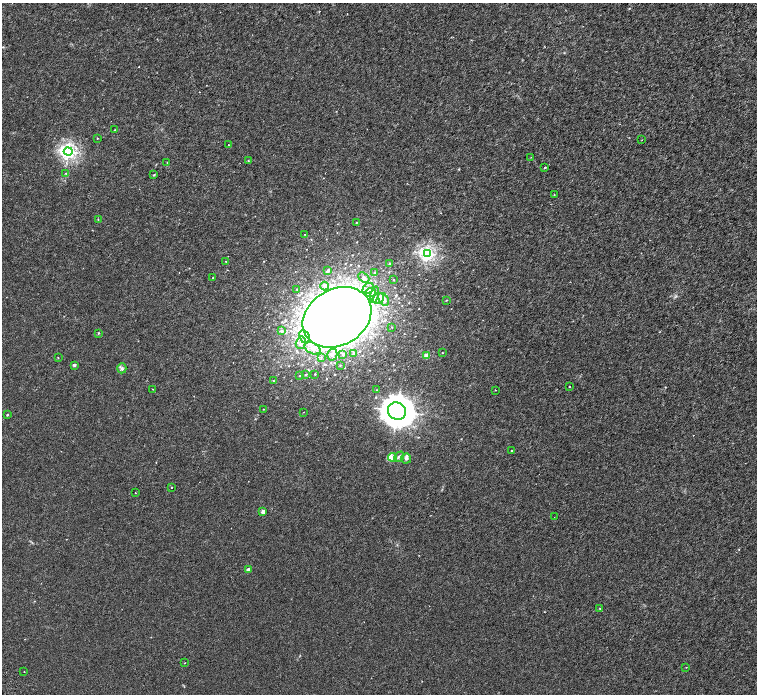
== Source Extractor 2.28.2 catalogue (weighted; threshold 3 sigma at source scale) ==
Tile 10 of 4 x 4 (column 2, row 3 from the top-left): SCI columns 1605-3114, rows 1677-3059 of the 6231 x 6180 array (HDU 1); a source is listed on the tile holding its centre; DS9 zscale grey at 2 x 2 block average (1 PNG px = mean of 2 x 2 image px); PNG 759 x 696 px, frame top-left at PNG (2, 3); each listed source drawn as its Kron ellipse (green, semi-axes under 4 px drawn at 4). Shown black and unused: <1% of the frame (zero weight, under 3 of 6 exposures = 6% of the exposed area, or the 3 px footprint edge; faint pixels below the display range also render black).
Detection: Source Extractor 2.28.2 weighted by HDU 2 'WHT'; one run over the whole footprint, this tile lists its part. Background 1.39e-04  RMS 9.1e-04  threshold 0.00374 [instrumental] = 3 sigma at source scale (4.09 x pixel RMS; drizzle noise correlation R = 1.36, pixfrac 0.8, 0.0396/0.0396 arcsec/px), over >= 5 px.
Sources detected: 79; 6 inside a brighter listed object's ellipse — not listed separately; the other 73 listed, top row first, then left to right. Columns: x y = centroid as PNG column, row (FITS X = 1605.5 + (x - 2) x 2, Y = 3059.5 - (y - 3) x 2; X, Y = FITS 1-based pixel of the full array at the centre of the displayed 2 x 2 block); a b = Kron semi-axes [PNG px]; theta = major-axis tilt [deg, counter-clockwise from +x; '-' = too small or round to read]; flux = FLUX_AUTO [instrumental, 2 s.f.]
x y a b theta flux
115 130 2 2 - 0.083
97 138 2 2 - 0.092
642 140 2 2 - 0.064
228 145 2 2 - 0.063
68 152 4 4 - 43
531 157 2 2 - 0.08
248 161 3 2 - 0.11
167 163 2 2 - 0.076
545 167 2 2 - 0.19
66 173 3 2 - 0.13
154 175 3 3 - 0.12
554 195 2 2 - 0.096
98 219 3 2 - 0.084
356 222 2 2 - 0.088
305 234 2 2 - 0.075
427 254 4 3 - 35
226 261 2 2 - 0.14
390 264 3 3 - 0.37
328 270 3 2 - 0.34
374 273 3 3 - 0.2
213 278 2 2 - 0.24
364 278 6 4 -40 0.57
393 280 3 2 - 0.11
325 286 4 4 - 0.4
368 288 6 4 42 0.78
297 289 2 2 - 0.11
371 292 5 4 - 0.71
375 294 8 4 77 0.87
378 298 6 5 - 0.79
384 299 7 4 -57 0.7
446 300 3 2 - 0.085
337 317 36 28 30 440
392 327 2 2 - 0.087
281 331 3 3 - 0.38
98 333 3 2 - 0.1
304 337 7 5 -63 0.89
301 343 6 5 - 0.74
312 348 8 5 -27 1.2
354 353 3 2 - 0.24
442 353 2 2 - 0.072
332 355 6 5 - 0.82
343 355 3 3 - 0.2
427 356 3 2 - 2.3
321 357 4 3 - 0.29
58 358 2 2 - 0.073
74 365 3 2 - 0.56
340 365 2 2 - 0.095
122 368 5 4 - 0.42
306 374 4 2 - 0.15
315 374 2 2 - 0.097
300 375 3 2 - 0.12
273 380 2 2 - 0.088
569 386 2 2 - 0.078
153 389 2 2 - 0.1
377 390 2 2 - 0.085
495 390 2 2 - 0.097
263 409 2 2 - 0.07
397 411 9 8 - 330
303 412 2 2 - 0.057
7 415 3 2 - 0.15
512 451 2 2 - 0.1
392 457 4 4 - 1
399 457 5 3 - 0.34
406 459 5 5 - 0.37
172 487 2 2 - 0.13
135 493 2 2 - 0.085
263 512 2 2 - 1.3
554 517 2 2 - 0.057
248 570 2 2 - 1.3
600 608 3 2 - 0.11
185 663 2 2 - 0.059
686 667 2 2 - 0.08
24 672 2 2 - 0.08
Diffuse or blended objects may show on this block-average render without a row.